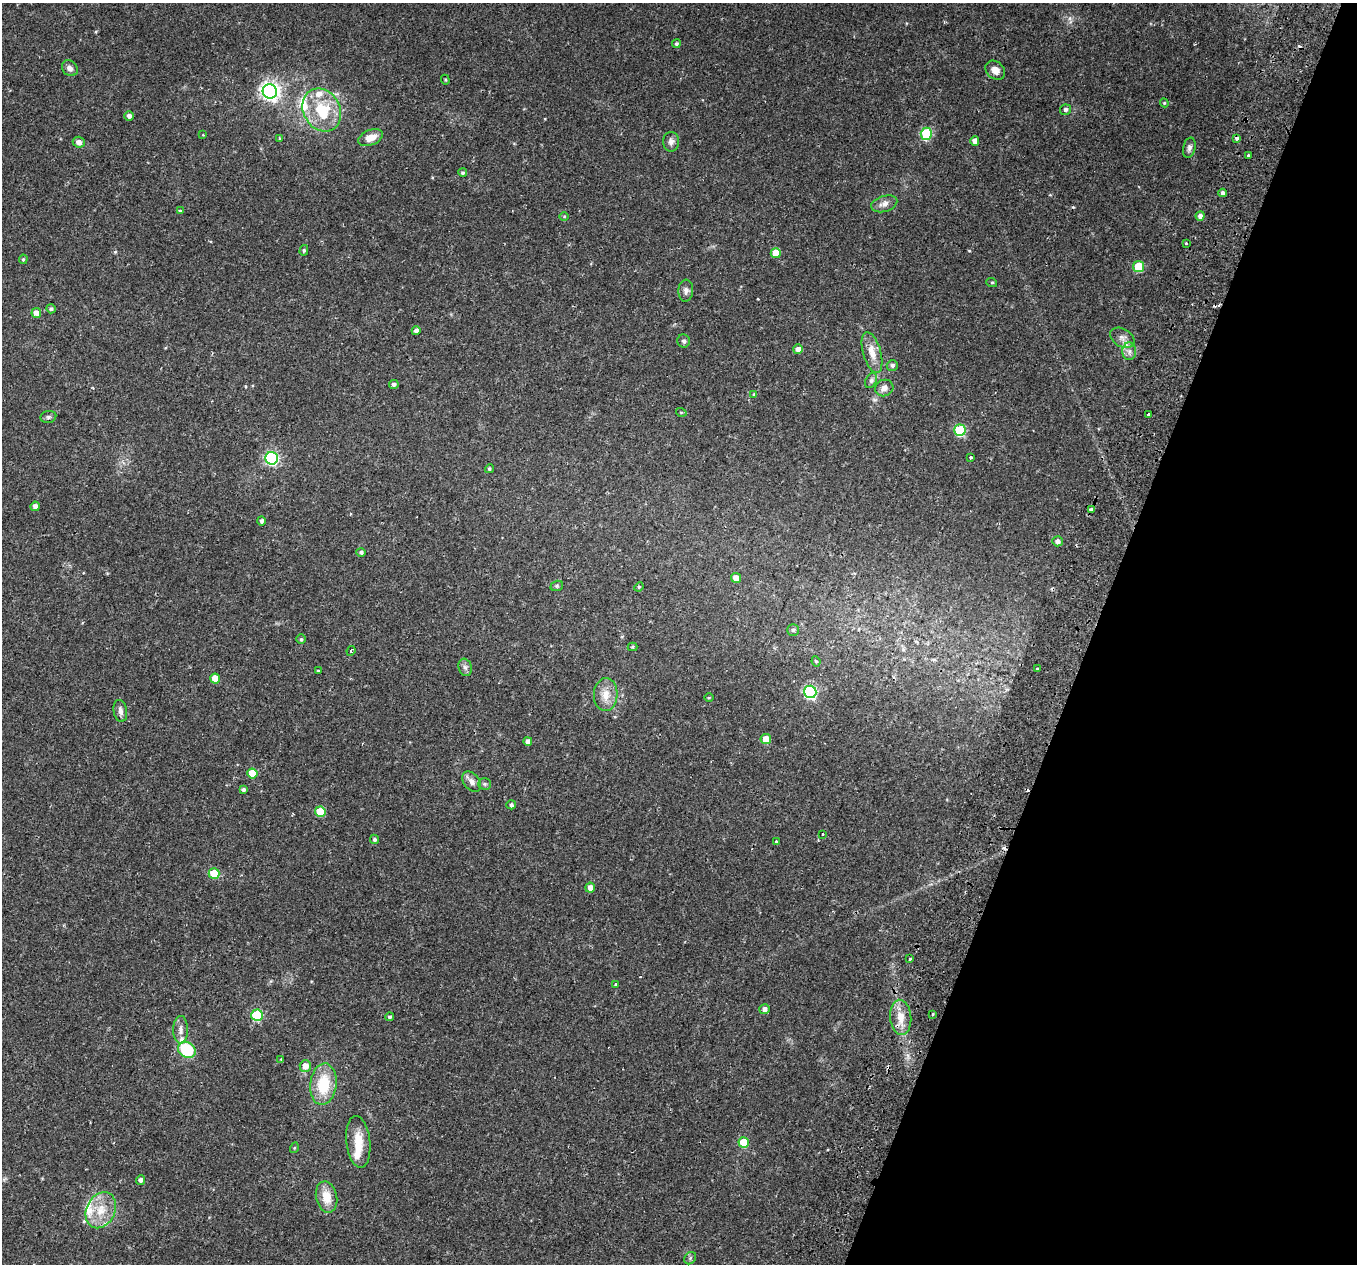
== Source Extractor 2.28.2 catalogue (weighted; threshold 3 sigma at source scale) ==
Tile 8 of 4 x 4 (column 4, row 2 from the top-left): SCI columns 4143-5497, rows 2882-4143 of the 5565 x 5701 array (HDU 1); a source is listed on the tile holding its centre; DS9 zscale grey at full resolution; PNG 1359 x 1266 px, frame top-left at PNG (2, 3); each listed source drawn as its Kron ellipse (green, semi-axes under 4 px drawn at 4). Shown black and unused: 20% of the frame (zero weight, under 2 of 3 exposures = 5% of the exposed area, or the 3 px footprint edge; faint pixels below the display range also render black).
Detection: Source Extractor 2.28.2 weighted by HDU 2 'WHT'; one run over the whole footprint, this tile lists its part. Background 0.0416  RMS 0.0036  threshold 0.0162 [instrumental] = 3 sigma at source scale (4.5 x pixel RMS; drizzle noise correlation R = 1.50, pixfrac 1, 0.0396/0.0396 arcsec/px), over >= 5 px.
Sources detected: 118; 7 cosmic-ray / hot-pixel residue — neither listed nor drawn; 6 inside a brighter listed object's ellipse — not listed separately; the other 105 listed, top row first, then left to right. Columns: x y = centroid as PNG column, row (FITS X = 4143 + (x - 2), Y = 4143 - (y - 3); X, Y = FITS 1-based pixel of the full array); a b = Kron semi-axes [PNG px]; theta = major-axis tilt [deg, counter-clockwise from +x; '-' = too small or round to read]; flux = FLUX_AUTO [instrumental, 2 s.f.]
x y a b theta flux
676 44 4 4 - 0.67
70 68 9 7 -45 1.5
995 70 11 8 -41 2.6
445 80 5 4 - 0.4
270 91 7 7 - 160
1164 103 4 4 - 0.36
322 110 22 18 -61 15
1066 110 5 5 - 0.96
129 116 4 4 - 1.2
926 134 6 5 - 25
203 135 3 3 - 0.25
280 138 3 3 - 0.57
371 138 13 7 23 3.5
1237 138 3 3 - 1.4
975 141 4 4 - 2.3
79 142 6 5 - 1.7
671 142 10 8 90 1.4
1189 148 10 6 77 1.1
1248 156 3 3 - 1.6
463 173 4 4 - 0.57
1223 193 4 4 - 1.1
884 204 13 8 17 2
180 211 4 4 - 0.39
564 216 5 3 - 0.27
1200 216 4 4 - 1.6
1186 243 3 3 - 1.4
304 250 5 4 - 0.5
776 253 5 5 - 5.2
23 259 5 4 - 0.41
1139 267 5 5 - 14
992 283 5 3 - 0.35
686 291 11 7 85 1.4
51 309 5 4 - 0.85
36 313 5 5 - 2.2
416 331 4 4 - 1.2
1122 338 13 9 -30 2.2
684 341 7 6 - 0.88
798 349 5 5 - 1.9
1129 351 9 7 -90 1.6
872 353 21 9 -74 4.4
892 365 5 5 - 0.83
871 381 8 5 63 0.94
394 385 5 4 - 0.91
884 388 9 8 - 1.8
754 394 4 4 - 0.38
681 412 5 3 - 0.33
1148 414 3 3 - 0.98
48 417 8 6 15 0.75
960 430 6 5 - 26
272 458 6 6 - 58
971 458 3 3 - 1
489 469 4 4 - 0.52
35 506 5 4 - 1.5
1091 510 4 3 - 2.4
261 521 5 4 - 0.87
1058 541 5 5 - 1.3
361 552 4 4 - 0.68
736 578 5 4 - 3
557 586 6 5 - 0.53
639 587 5 4 - 0.44
793 630 6 6 - 0.63
301 639 4 4 - 0.53
632 647 5 4 - 0.4
351 651 5 4 - 0.49
816 661 5 4 - 0.46
465 667 9 6 -73 1.1
1037 669 3 2 - 0.35
318 671 4 2 - 0.27
215 678 5 5 - 4.5
810 692 6 6 - 50
606 695 16 12 86 4.4
709 698 5 3 - 0.29
120 711 11 6 -81 1.6
766 739 5 5 - 4.3
528 741 4 4 - 1.5
252 773 5 5 - 8.3
472 782 11 7 -52 1.9
485 784 6 5 - 0.6
243 790 4 4 - 0.78
511 805 4 4 - 0.7
320 812 5 5 - 11
822 834 3 2 - 0.76
375 839 5 4 - 0.66
776 841 3 3 - 1
214 874 5 5 - 11
590 888 5 4 - 2
910 959 4 4 - 0.38
616 985 3 3 - 1.8
765 1009 5 5 - 1.5
933 1014 3 2 - 0.29
257 1015 6 5 - 25
390 1017 4 4 - 0.59
901 1017 17 10 -85 4.9
181 1030 14 7 89 1.9
187 1050 9 7 -28 22
281 1059 4 3 - 0.26
305 1066 6 5 - 3.1
323 1084 21 13 84 13
358 1142 26 12 -84 7.1
744 1142 5 5 - 11
294 1148 5 3 - 0.31
141 1180 5 4 - 1.2
326 1197 16 10 -78 5.5
101 1210 19 14 65 7.3
690 1258 6 5 - 0.64
Overlapping masked pixels (flux is a lower limit): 1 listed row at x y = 1091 510